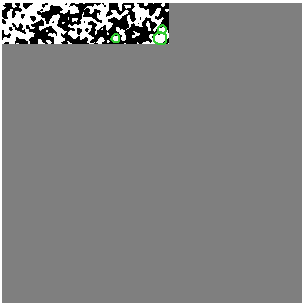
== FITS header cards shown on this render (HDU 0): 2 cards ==
NAXIS1  =                  300
NAXIS2  =                  300

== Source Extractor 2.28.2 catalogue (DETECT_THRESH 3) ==
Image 300 x 300 px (HDU 0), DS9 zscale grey, 1 PNG px = 1 image px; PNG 304 x 304 px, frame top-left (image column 1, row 300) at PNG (2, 3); each listed source drawn as its Kron ellipse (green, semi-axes under 4 px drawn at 4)
Background 0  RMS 0.37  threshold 1.11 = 3 sigma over >= 5 px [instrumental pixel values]
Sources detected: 3; all 3 listed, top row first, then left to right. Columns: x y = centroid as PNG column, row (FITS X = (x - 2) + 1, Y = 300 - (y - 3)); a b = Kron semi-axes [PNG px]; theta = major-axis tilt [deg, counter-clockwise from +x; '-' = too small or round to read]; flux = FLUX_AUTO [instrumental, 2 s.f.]
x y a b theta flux
162 30 4 3 - 40
116 39 4 4 - 78
161 39 7 6 - 120